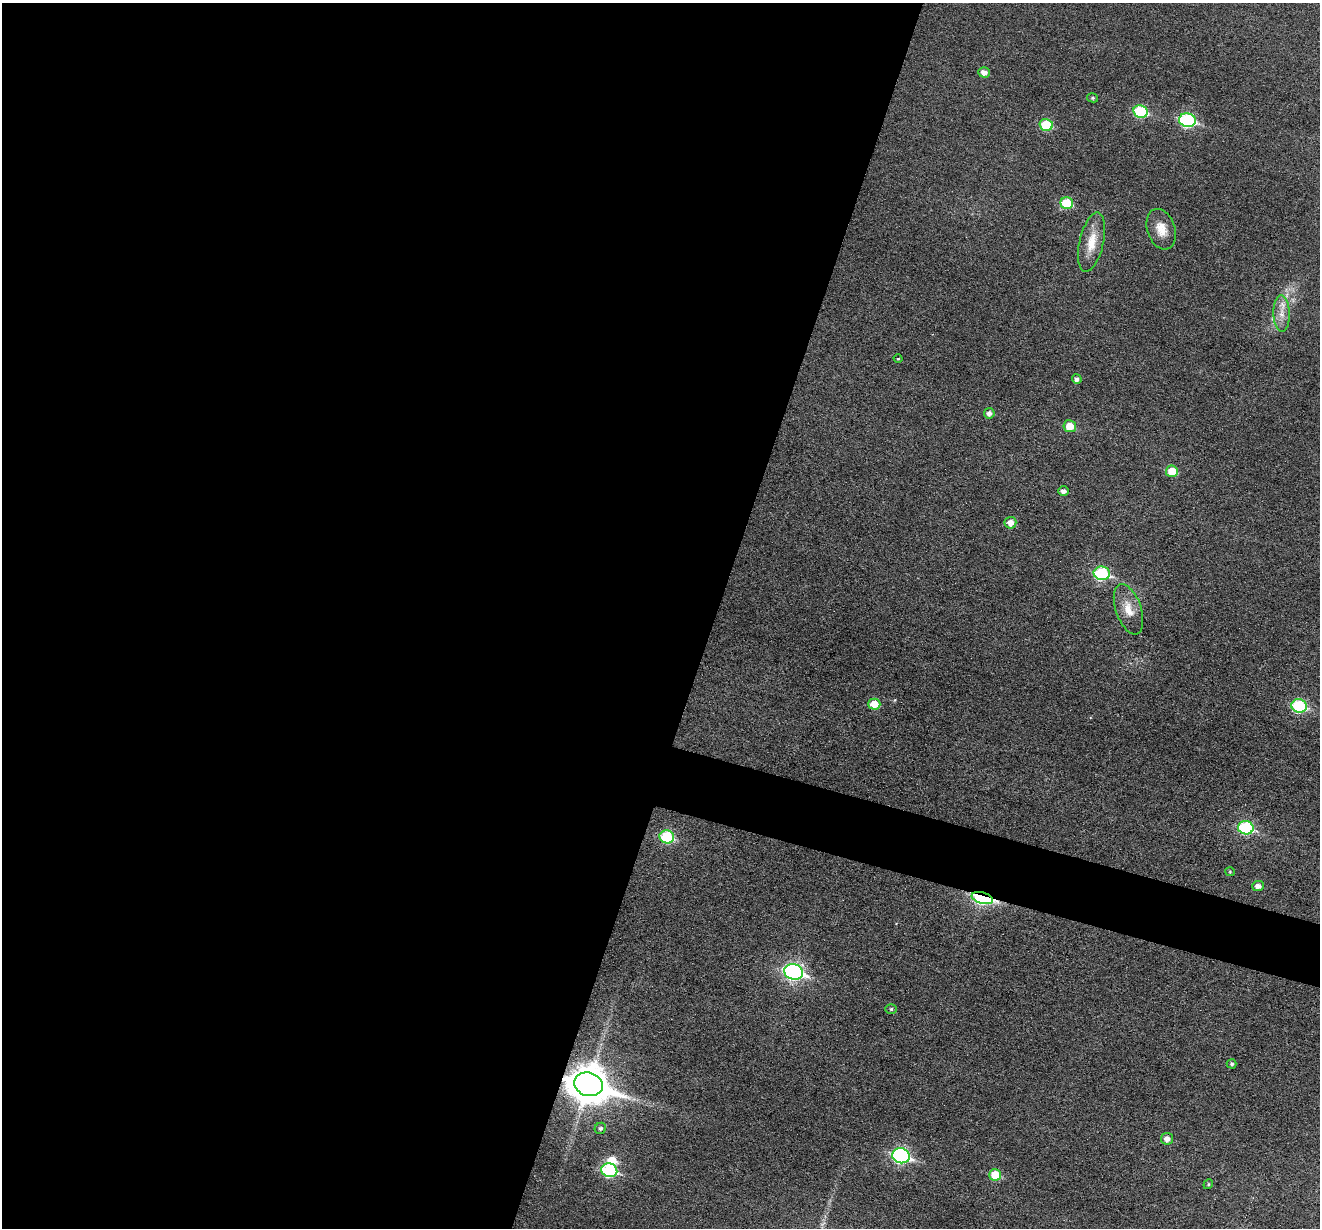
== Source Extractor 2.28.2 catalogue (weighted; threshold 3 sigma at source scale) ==
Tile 5 of 4 x 4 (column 1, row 2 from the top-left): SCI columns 3-1320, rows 2709-3934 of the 5273 x 5289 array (HDU 1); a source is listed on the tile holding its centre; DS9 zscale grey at full resolution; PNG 1322 x 1230 px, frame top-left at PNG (2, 3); each listed source drawn as its Kron ellipse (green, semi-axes under 4 px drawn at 4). Shown black and unused: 57% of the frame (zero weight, under 3 of 6 exposures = <1% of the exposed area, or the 3 px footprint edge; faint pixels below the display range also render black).
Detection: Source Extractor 2.28.2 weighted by HDU 2 'WHT'; one run over the whole footprint, this tile lists its part. Background 0.0472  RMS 0.0054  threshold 0.0222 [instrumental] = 3 sigma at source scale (4.09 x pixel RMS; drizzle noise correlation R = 1.36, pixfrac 0.8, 0.05/0.05 arcsec/px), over >= 5 px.
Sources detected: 36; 1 inside a brighter object's white glare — neither listed nor drawn; the other 35 listed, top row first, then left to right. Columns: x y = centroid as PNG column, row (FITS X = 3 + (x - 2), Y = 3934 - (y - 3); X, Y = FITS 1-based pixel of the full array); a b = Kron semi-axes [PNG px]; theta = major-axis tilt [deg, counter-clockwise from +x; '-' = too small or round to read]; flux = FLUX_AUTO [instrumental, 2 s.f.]
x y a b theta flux
984 72 6 5 - 3.2
1093 98 5 4 - 0.84
1140 111 7 6 - 36
1187 120 8 7 - 69
1046 125 6 6 - 20
1067 203 6 5 - 19
1161 229 21 14 -71 7.6
1092 242 30 12 77 10
1282 314 18 8 -88 5.5
898 359 4 3 - 0.38
1077 379 5 5 - 1.7
989 413 5 5 - 2.3
1070 426 6 6 - 8.9
1172 471 6 5 - 11
1064 491 5 4 - 2
1010 523 6 6 - 4.4
1102 573 8 7 - 48
1128 609 26 12 -71 8.6
874 704 6 5 - 8.7
1299 706 8 6 -14 43
1246 828 8 6 -12 50
667 837 7 6 - 33
1230 872 5 4 - 0.55
1258 886 6 5 - 3
982 898 11 5 -14 110
793 972 9 7 -15 150
891 1009 6 5 - 0.92
1232 1064 5 5 - 1.1
588 1084 15 11 -17 1300
600 1128 6 5 - 1.2
1167 1139 6 6 - 2.9
901 1156 9 7 -17 100
609 1170 8 7 - 51
995 1175 6 5 - 15
1208 1184 5 4 - 0.68
Overlapping masked pixels (flux is a lower limit): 2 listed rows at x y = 982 898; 588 1084